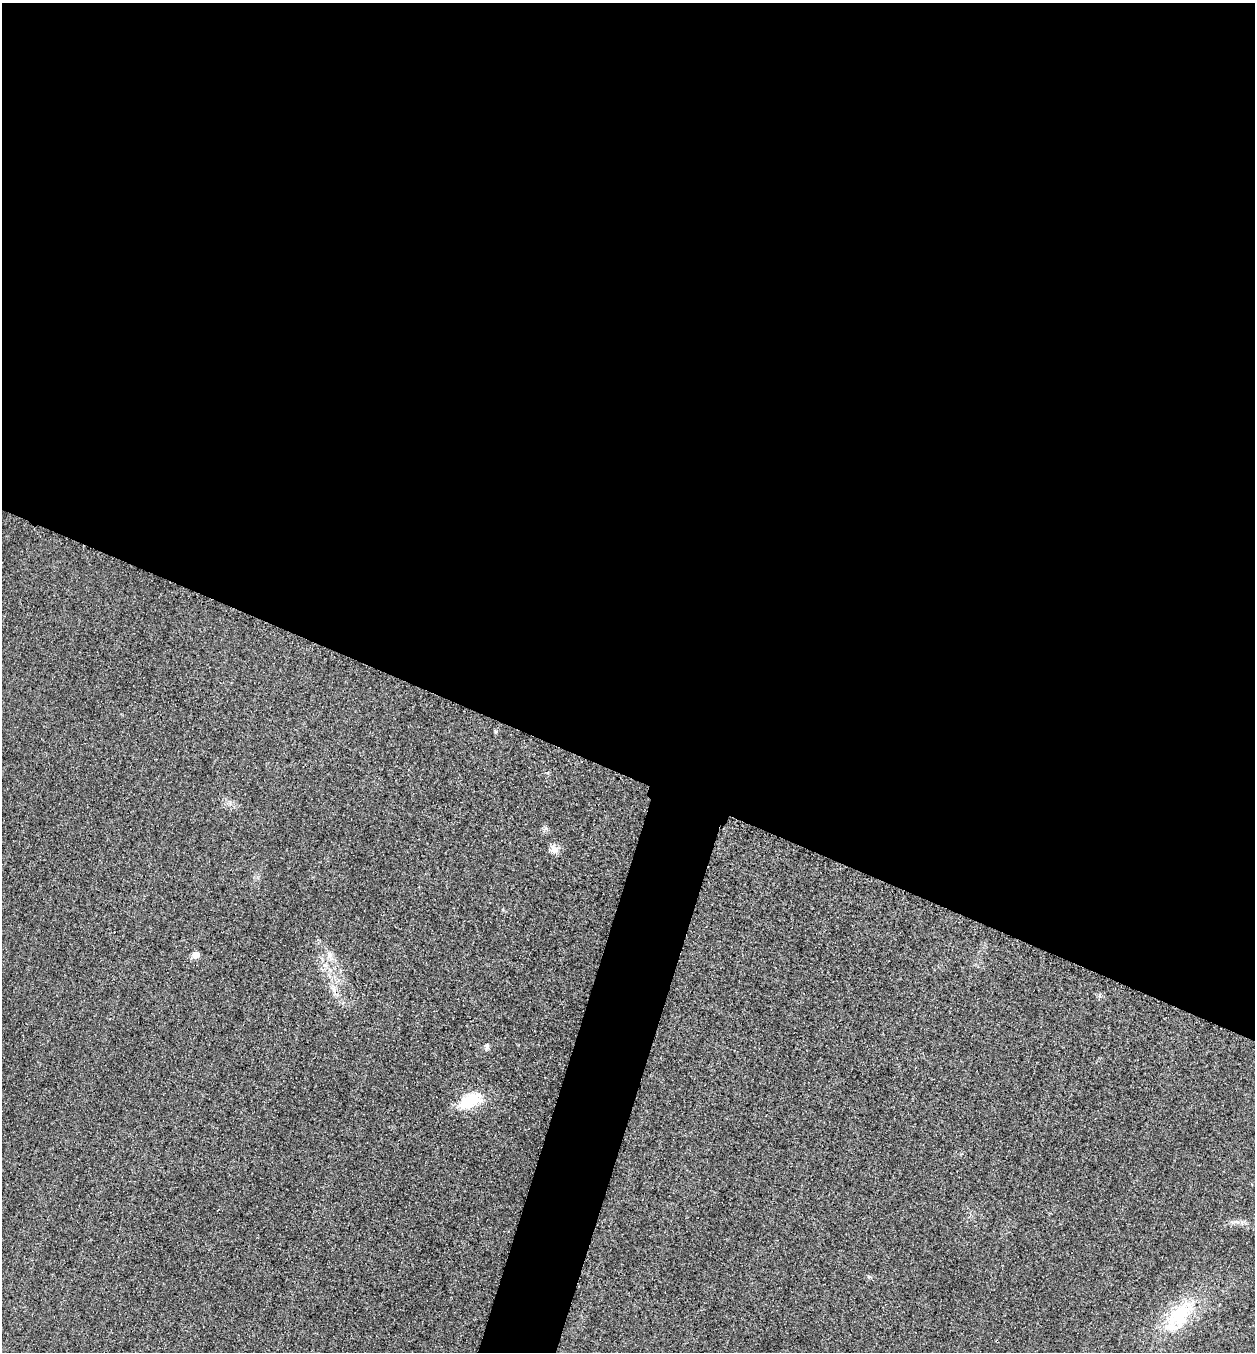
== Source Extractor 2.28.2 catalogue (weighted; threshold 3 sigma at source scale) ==
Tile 3 of 4 x 4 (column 3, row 1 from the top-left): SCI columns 2668-3920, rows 4076-5425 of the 5463 x 5449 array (HDU 1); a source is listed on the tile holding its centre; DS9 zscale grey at full resolution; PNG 1257 x 1354 px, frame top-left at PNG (2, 3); no overlay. Shown black and unused: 60% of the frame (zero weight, under 3 of 4 exposures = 3% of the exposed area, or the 3 px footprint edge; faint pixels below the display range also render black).
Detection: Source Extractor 2.28.2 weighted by HDU 2 'WHT'; one run over the whole footprint, this tile lists its part. Background 0.0772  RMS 0.017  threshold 0.0761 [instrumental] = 3 sigma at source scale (4.5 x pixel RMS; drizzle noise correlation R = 1.50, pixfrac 1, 0.05/0.05 arcsec/px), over >= 5 px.
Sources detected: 9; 1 cosmic-ray / hot-pixel residue — not listed; the other 8 listed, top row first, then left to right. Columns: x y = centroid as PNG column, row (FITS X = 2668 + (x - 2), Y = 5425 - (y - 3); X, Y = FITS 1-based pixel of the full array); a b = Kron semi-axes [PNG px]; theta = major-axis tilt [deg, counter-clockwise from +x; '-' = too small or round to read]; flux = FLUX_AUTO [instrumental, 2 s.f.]
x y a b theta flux
546 829 7 4 -18 3.3
554 849 13 10 -51 11
195 955 5 5 - 23
329 955 11 6 77 7.4
487 1047 11 5 74 4.8
470 1101 33 17 22 58
1235 1222 9 4 -9 5.4
1179 1316 44 25 50 110